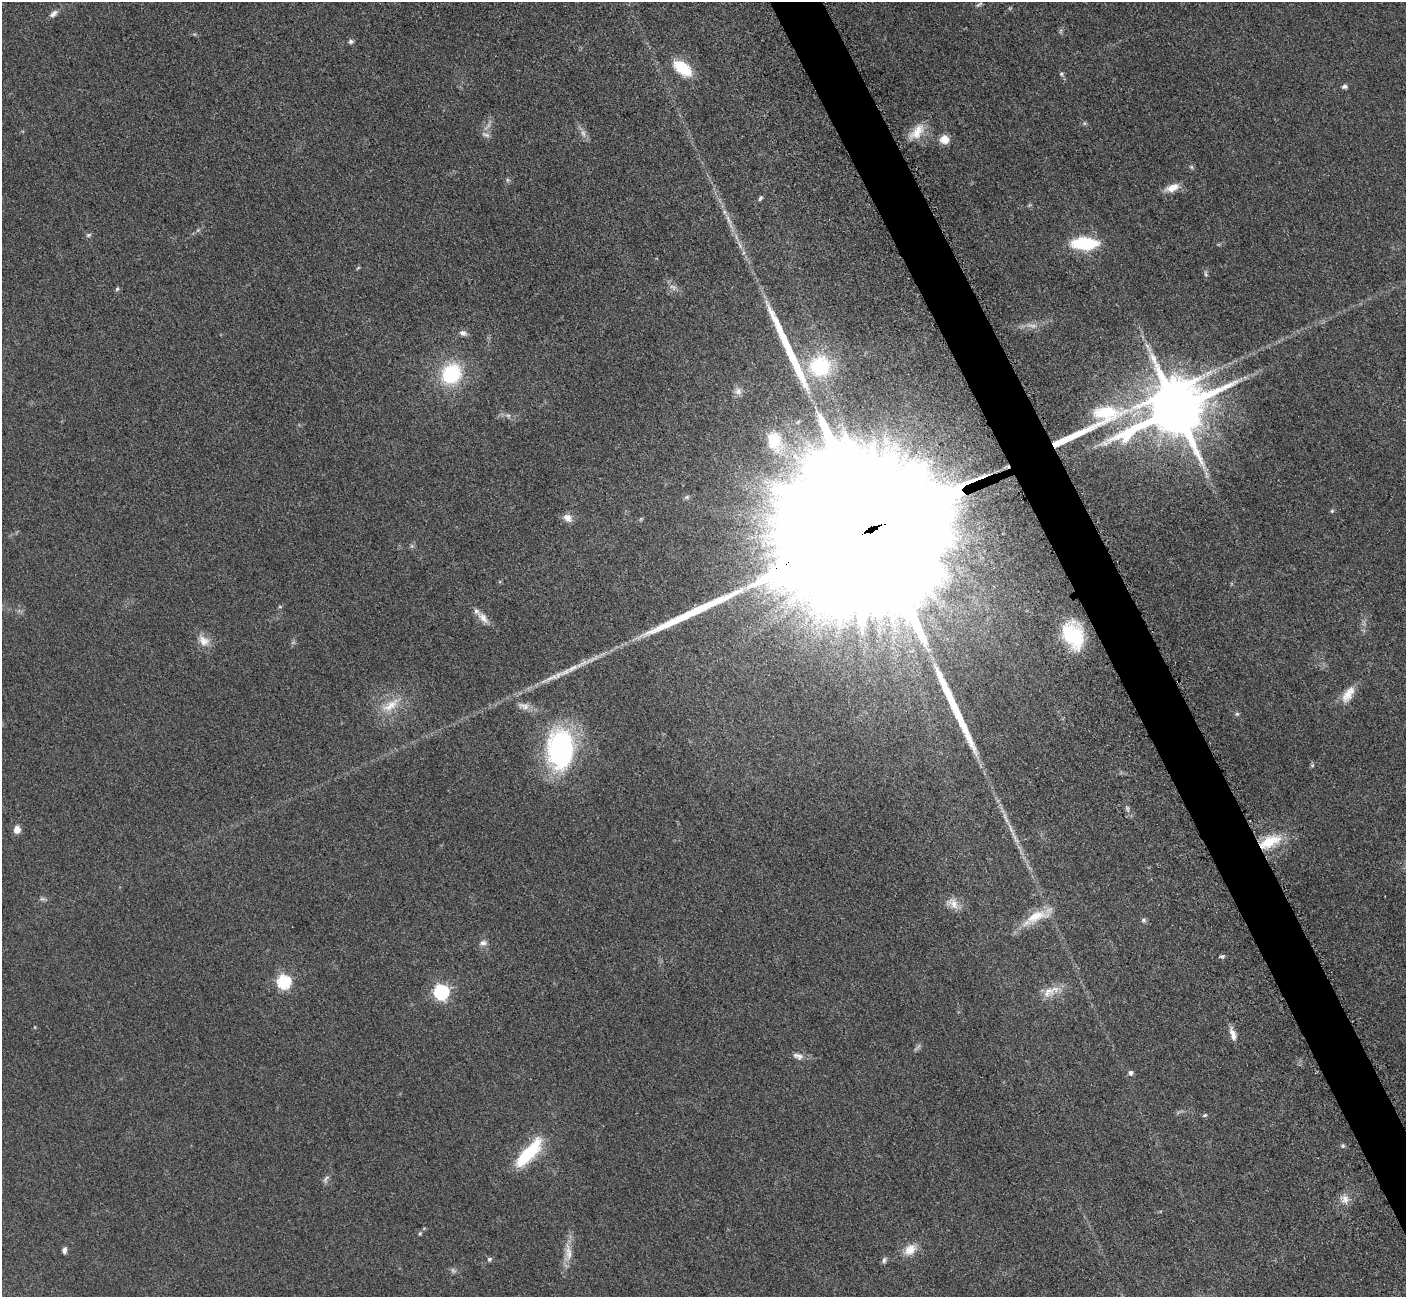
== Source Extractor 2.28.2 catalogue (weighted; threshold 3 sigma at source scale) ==
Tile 6 of 4 x 4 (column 2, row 2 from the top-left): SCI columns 1469-2872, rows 2779-4073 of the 5698 x 5663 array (HDU 1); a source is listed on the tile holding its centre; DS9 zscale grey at full resolution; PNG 1408 x 1299 px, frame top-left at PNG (2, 2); no overlay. Shown black and unused: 3% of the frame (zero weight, under 3 of 5 exposures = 3% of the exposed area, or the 3 px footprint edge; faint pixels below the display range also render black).
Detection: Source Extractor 2.28.2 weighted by HDU 2 'WHT'; one run over the whole footprint, this tile lists its part. Background 0.0534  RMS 0.006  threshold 0.0269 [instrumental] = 3 sigma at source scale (4.5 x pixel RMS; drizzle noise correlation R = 1.50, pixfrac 1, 0.05/0.05 arcsec/px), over >= 5 px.
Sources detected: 77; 9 too faint to see at this stretch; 4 long thin detections or spike segments (spike, bleed or trail) — not listed; the other 64 listed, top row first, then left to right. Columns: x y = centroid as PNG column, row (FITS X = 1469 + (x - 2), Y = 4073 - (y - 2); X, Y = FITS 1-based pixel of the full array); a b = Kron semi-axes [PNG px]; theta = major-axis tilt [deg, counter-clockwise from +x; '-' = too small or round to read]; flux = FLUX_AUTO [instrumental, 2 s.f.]
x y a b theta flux
979 4 10 4 30 1.1
53 14 12 7 40 2.7
351 41 7 6 - 1.4
683 68 21 11 -39 23
1061 74 6 6 - 1.1
1345 86 8 5 2 1.6
1084 123 6 4 -71 0.86
917 132 27 13 48 11
583 133 11 6 -74 2.8
486 135 13 5 -21 2.2
944 139 10 9 - 7.2
1191 167 6 5 - 0.97
508 180 6 5 - 1.1
1172 188 18 9 21 7
760 198 7 4 59 1.1
1084 243 21 10 -1 45
358 268 6 3 37 0.63
1206 274 9 5 -76 1.3
673 287 12 7 -31 3.1
117 289 6 5 - 0.97
463 333 10 7 -19 2.3
820 366 27 26 - 44
451 374 19 16 52 46
738 391 10 9 - 3
1176 409 31 16 14 5300
798 422 6 5 - 1.2
774 441 29 19 -71 26
1332 511 6 4 45 0.87
567 518 13 9 -40 4.2
873 528 144 28 22 190000
412 546 6 5 - 1.1
483 618 20 9 -47 5.5
1073 635 26 18 -63 43
204 641 19 12 -41 6.8
1348 694 24 11 56 8.9
390 705 31 13 34 14
524 706 19 9 -19 5.2
1237 714 6 6 - 1
560 749 44 29 88 100
17 830 9 8 - 4.2
1270 841 29 14 25 20
953 903 19 12 -33 6.3
1036 916 45 13 23 16
1143 920 6 6 - 1.4
483 943 11 7 9 2.6
1222 957 7 4 3 1.1
284 982 6 6 - 87
1050 991 29 11 26 9.1
441 992 7 6 - 130
1233 1034 17 7 -72 4.5
798 1056 15 8 -18 3.5
1130 1073 6 5 - 1.8
1205 1115 6 5 - 0.99
1343 1146 7 5 89 1.1
528 1153 42 13 48 33
326 1179 12 5 59 2
1345 1199 12 10 75 5
420 1233 5 4 - 0.73
64 1250 7 5 83 2.3
910 1250 19 13 42 8.2
568 1252 27 9 -84 7.7
489 1259 6 6 - 1.3
884 1260 9 6 75 1.6
453 1270 8 5 -54 1.4
Overlapping masked pixels (flux is a lower limit): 3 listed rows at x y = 1176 409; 873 528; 1270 841